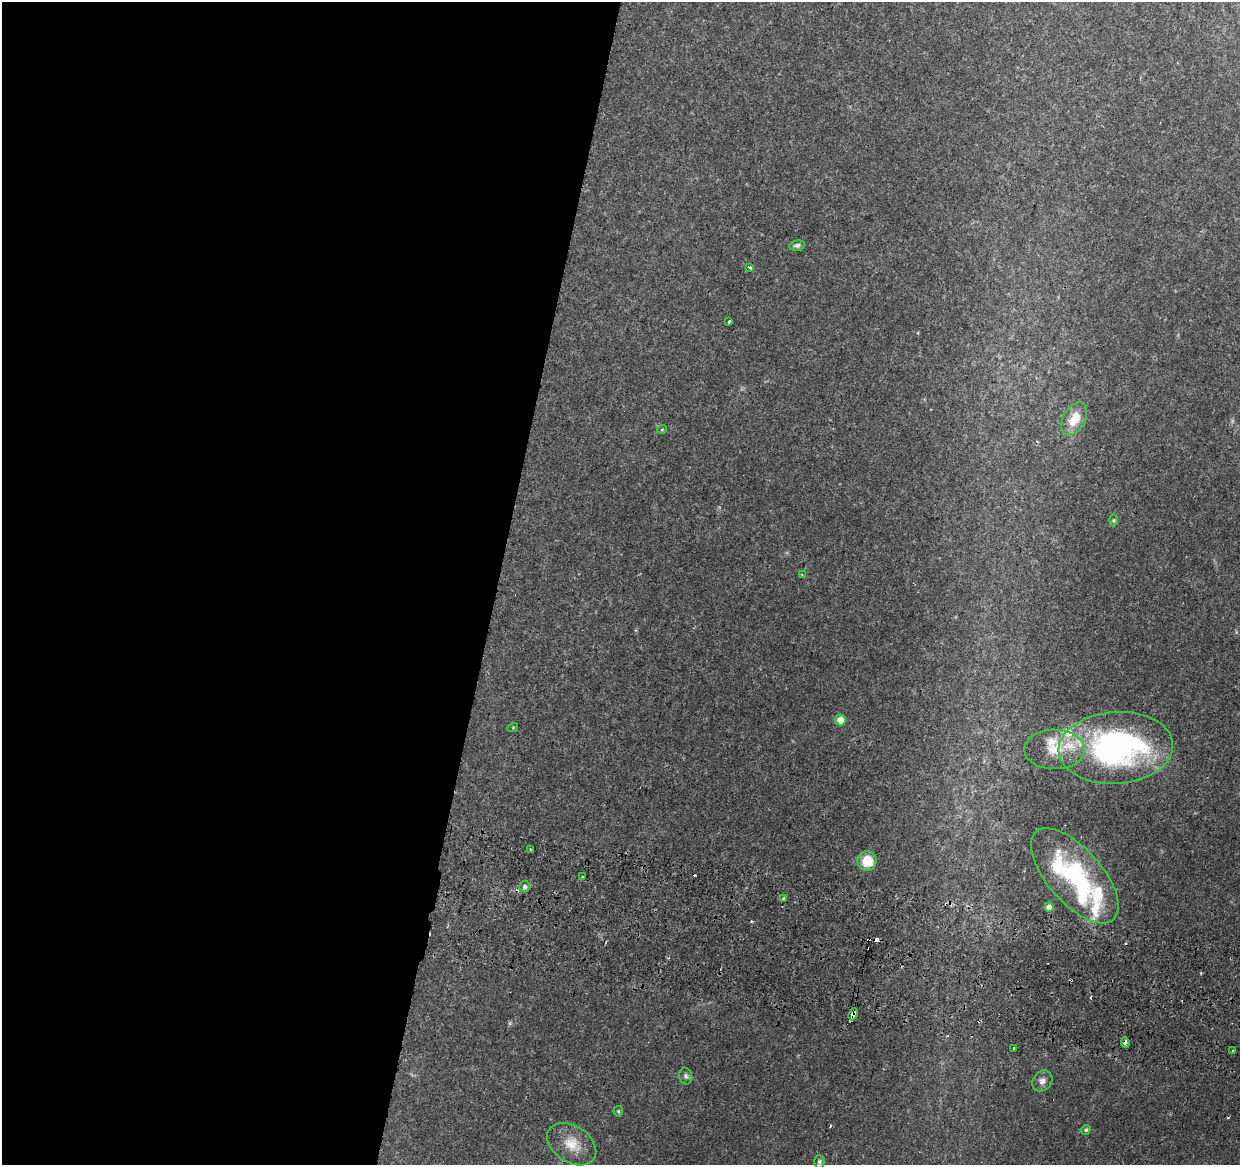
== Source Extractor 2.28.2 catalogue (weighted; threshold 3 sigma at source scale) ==
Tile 5 of 4 x 4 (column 1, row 2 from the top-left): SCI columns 19-1256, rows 2655-3817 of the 4979 x 5250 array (HDU 1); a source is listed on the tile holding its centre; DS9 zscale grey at full resolution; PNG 1242 x 1167 px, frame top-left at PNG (2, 2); each listed source drawn as its Kron ellipse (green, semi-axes under 4 px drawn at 4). Shown black and unused: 40% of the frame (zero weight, under 2 of 3 exposures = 3% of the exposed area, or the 3 px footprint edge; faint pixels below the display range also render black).
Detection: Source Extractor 2.28.2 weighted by HDU 2 'WHT'; one run over the whole footprint, this tile lists its part. Background 0.0364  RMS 0.0037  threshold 0.0166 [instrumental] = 3 sigma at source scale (4.5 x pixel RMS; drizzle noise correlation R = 1.50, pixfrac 1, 0.0396/0.0396 arcsec/px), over >= 5 px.
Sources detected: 45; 1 too faint to see at this stretch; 10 cosmic-ray / hot-pixel residue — neither listed nor drawn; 6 inside a brighter listed object's ellipse — not listed separately; the other 28 listed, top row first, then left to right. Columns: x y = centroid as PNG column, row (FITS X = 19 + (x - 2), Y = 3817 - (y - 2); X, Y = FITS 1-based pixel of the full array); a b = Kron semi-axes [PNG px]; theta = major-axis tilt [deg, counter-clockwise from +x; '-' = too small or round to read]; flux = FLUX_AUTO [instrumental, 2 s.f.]
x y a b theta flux
797 245 8 5 8 0.93
750 267 3 3 - 2.5
729 322 3 3 - 3
1074 419 18 11 61 6.6
662 429 5 3 - 0.3
1114 520 6 4 90 0.48
802 575 4 3 - 0.63
840 720 5 5 - 4.7
513 727 5 3 - 0.32
1116 748 57 36 4 100
1054 749 30 20 -1 12
530 850 3 2 - 0.36
867 861 10 9 - 8.6
1075 876 58 27 -49 42
582 877 3 2 - 0.41
524 887 5 5 - 1.2
784 898 4 3 - 3.3
1049 907 4 4 - 3.2
853 1014 6 3 64 7
1125 1043 5 3 - 4.1
1013 1048 3 2 - 0.59
1233 1051 3 3 - 0.7
686 1076 8 6 -78 1
1042 1081 11 9 54 2
618 1111 5 5 - 0.48
1086 1130 5 4 - 0.63
572 1144 27 18 -34 8.3
819 1162 7 5 90 0.73
Overlapping masked pixels (flux is a lower limit): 2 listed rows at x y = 853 1014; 1125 1043